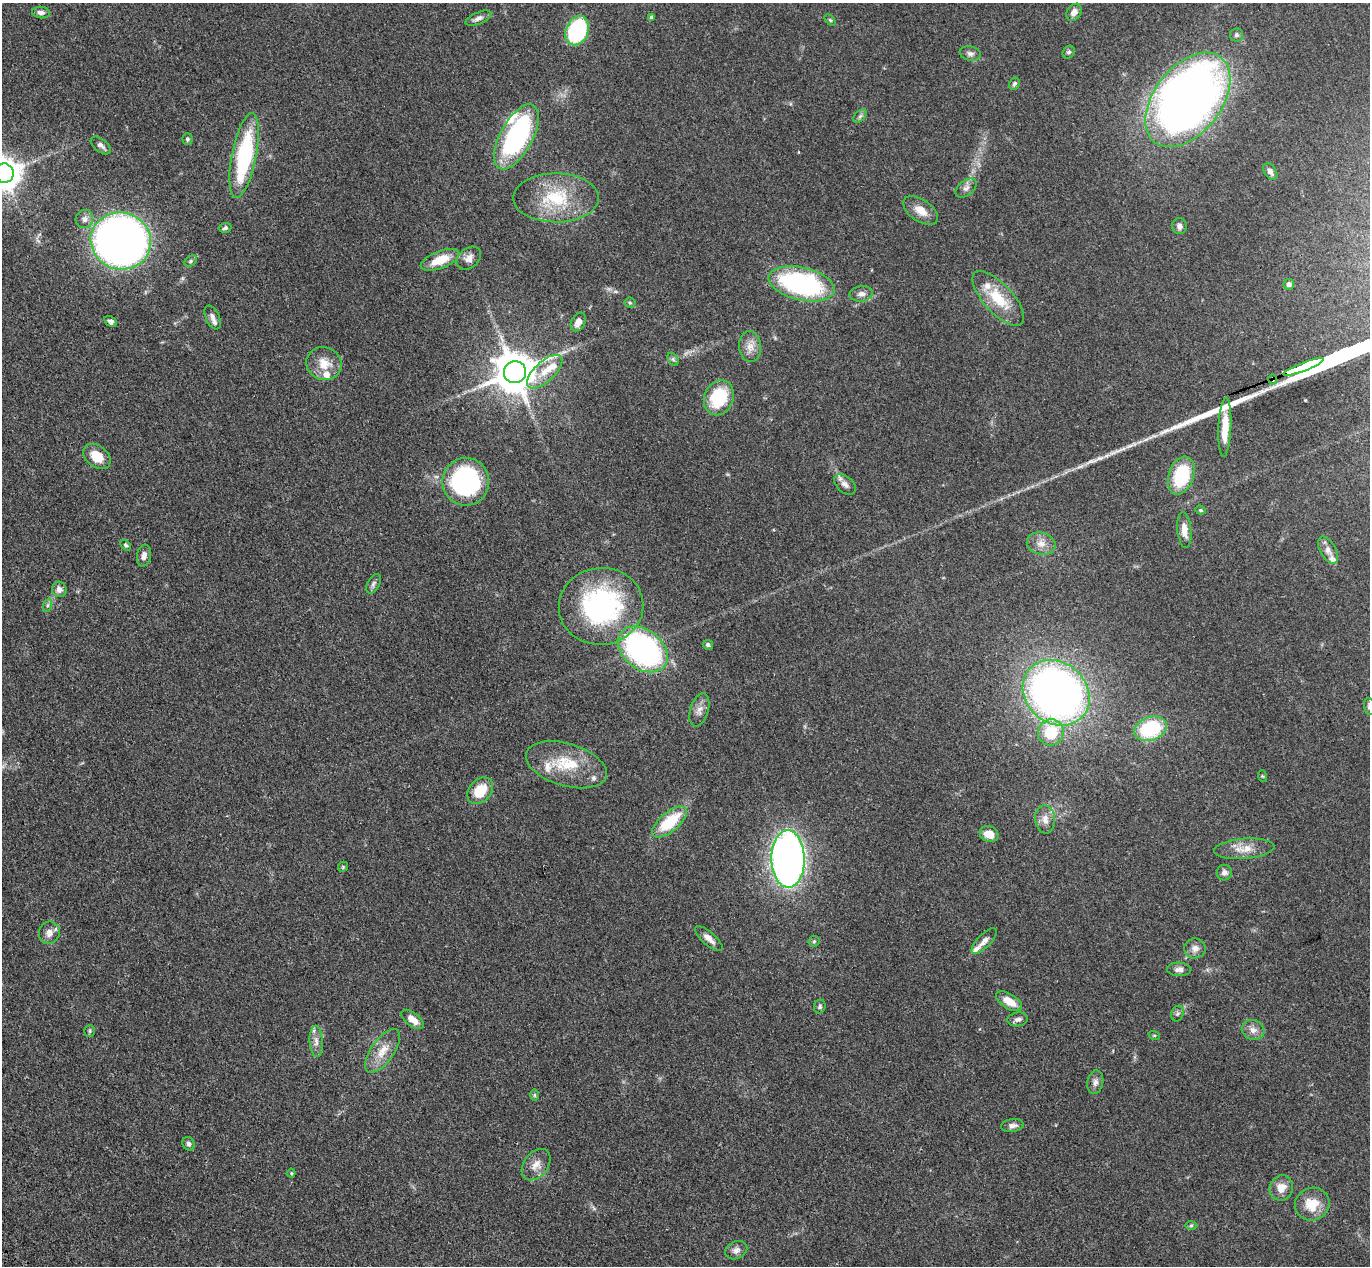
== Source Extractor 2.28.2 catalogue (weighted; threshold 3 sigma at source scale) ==
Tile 7 of 4 x 4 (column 3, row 2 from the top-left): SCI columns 2826-4193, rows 2884-4147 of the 5650 x 5635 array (HDU 1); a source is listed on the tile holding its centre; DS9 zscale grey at full resolution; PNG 1372 x 1268 px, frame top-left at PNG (2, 3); each listed source drawn as its Kron ellipse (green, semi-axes under 4 px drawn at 4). Shown black and unused: <1% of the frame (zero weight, under 3 of 4 exposures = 6% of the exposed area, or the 3 px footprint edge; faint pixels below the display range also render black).
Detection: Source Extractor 2.28.2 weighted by HDU 2 'WHT'; one run over the whole footprint, this tile lists its part. Background 0.0388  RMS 0.0049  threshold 0.0222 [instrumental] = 3 sigma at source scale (4.5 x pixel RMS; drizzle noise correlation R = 1.50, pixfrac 1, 0.05/0.05 arcsec/px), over >= 5 px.
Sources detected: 111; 9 inside a brighter listed object's ellipse — not listed separately; the other 102 listed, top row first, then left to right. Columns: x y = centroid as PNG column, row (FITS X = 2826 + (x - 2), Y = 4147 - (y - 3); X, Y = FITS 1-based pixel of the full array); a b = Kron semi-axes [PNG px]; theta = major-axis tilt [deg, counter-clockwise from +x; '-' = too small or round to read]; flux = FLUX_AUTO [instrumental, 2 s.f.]
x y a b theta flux
1074 12 9 6 56 3.5
41 13 9 5 -6 1.8
651 17 4 4 - 0.97
478 18 14 6 23 2.3
830 20 6 4 -45 0.62
577 31 15 11 66 51
1236 35 6 6 - 1.1
1069 52 7 5 47 1.1
970 53 11 7 -12 1.9
1014 84 6 5 - 0.93
1188 100 54 33 52 420
860 116 8 5 45 1.2
516 137 36 16 62 82
187 139 5 5 - 0.98
101 145 12 6 -38 1.9
244 155 43 12 79 52
1270 172 9 6 -56 2.2
4 173 10 9 - 910
966 188 12 7 39 2.3
556 198 43 24 0 27
921 210 20 10 -34 6.1
84 219 9 8 - 2.2
1179 226 8 7 - 2
225 228 6 5 - 1
121 241 30 28 -21 330
469 258 13 10 39 3.5
440 260 20 8 21 11
190 261 7 5 29 0.92
802 284 34 16 -13 84
1289 284 5 5 - 1.9
861 294 12 7 7 2.6
998 298 34 14 -48 17
630 303 5 5 - 0.71
213 317 12 7 -65 2.3
111 321 7 5 -32 1.5
578 322 10 7 63 3.1
750 347 15 11 -84 4.6
673 359 7 4 -55 0.9
324 364 18 16 -22 8.3
1304 367 21 3 21 3700
515 372 11 11 - 1700
545 372 22 10 43 8
1273 379 5 4 - 1.6
719 398 18 14 68 24
1225 427 29 6 87 9.3
97 456 15 10 -40 9.5
1181 476 20 12 71 28
466 482 24 23 - 76
845 484 12 8 -41 2.7
1201 510 5 4 - 0.69
1184 530 18 7 -84 5
1041 544 14 11 -13 4.7
126 545 6 4 -50 0.72
1328 550 15 7 -61 3.4
144 556 11 7 79 2.7
373 584 10 6 62 1.5
59 589 8 7 - 2.6
48 605 7 4 71 0.97
601 606 42 38 7 84
708 645 5 4 - 1.4
643 649 27 19 -38 110
1056 693 36 30 -42 310
1369 706 9 5 -80 1.5
699 710 17 9 73 3.6
1150 729 17 11 20 34
1051 732 13 13 - 17
566 765 42 21 -16 21
1262 776 6 4 -71 0.53
480 791 15 11 47 12
1045 819 14 10 -84 4.3
669 822 21 9 40 21
989 834 9 7 -22 6.2
1244 849 30 10 5 7.1
788 859 29 16 -89 270
343 867 5 4 - 0.65
1224 873 8 7 - 2.1
49 933 11 10 - 3.6
709 938 17 6 -42 3.8
814 941 6 5 - 0.83
984 941 17 6 46 3.2
1195 948 10 10 - 2.9
1179 969 12 7 -2 2.1
1009 1001 15 7 -32 6.7
820 1006 7 6 - 1.2
1178 1014 8 6 69 1.2
413 1019 13 6 -38 4.9
1018 1019 10 7 9 1.7
1253 1030 11 10 - 3.3
90 1031 6 5 - 0.8
1154 1035 6 3 -18 0.54
316 1041 16 6 -87 3.1
383 1051 25 11 55 8.2
1095 1082 12 8 79 2.3
535 1095 6 4 -89 0.66
1012 1126 11 6 8 2.2
188 1144 7 6 - 1.2
536 1165 17 12 52 5.3
291 1173 4 4 - 0.53
1281 1188 13 11 64 5.7
1312 1204 17 16 - 11
1191 1226 6 4 1 0.76
736 1250 11 9 23 2.5
Overlapping masked pixels (flux is a lower limit): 1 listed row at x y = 1273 379
Isophote crosses this tile's border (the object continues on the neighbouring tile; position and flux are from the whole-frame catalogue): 2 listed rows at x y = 4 173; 1369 706